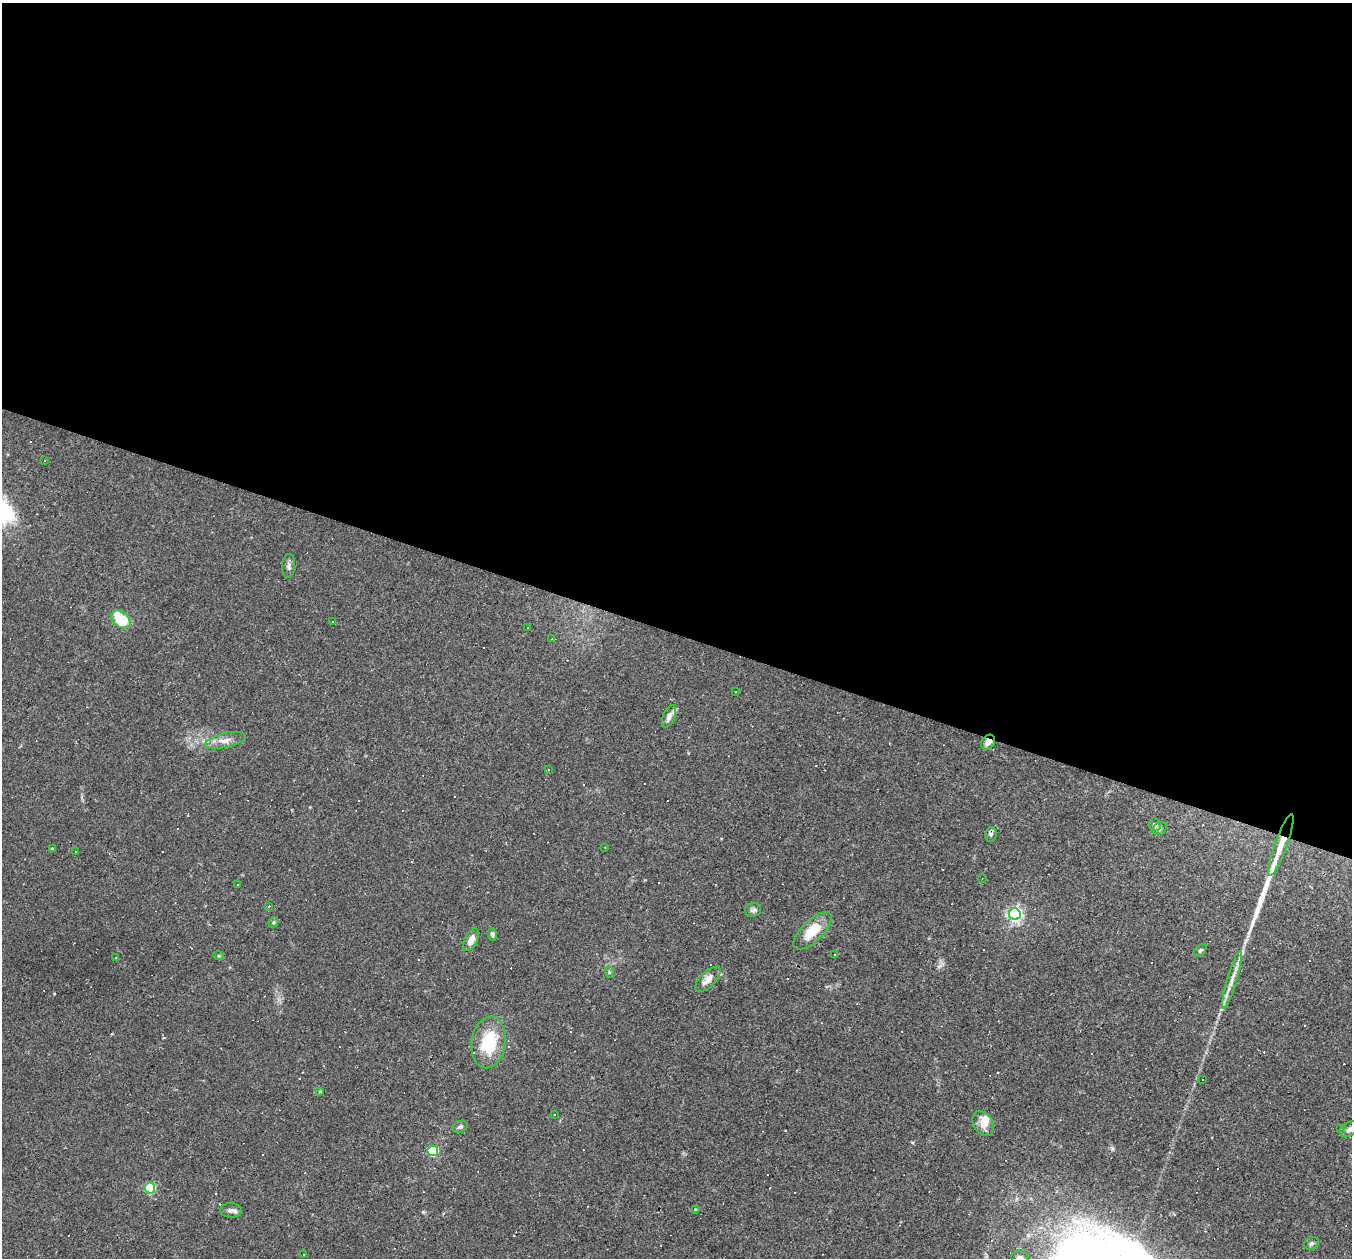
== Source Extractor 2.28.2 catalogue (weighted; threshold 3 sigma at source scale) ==
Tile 3 of 4 x 4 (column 3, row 1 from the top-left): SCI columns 2701-4050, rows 4030-5285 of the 5400 x 5416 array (HDU 1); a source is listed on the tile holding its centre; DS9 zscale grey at full resolution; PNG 1354 x 1260 px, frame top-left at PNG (2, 3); each listed source drawn as its Kron ellipse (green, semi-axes under 4 px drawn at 4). Shown black and unused: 50% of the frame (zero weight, under 2 of 3 exposures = <1% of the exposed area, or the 3 px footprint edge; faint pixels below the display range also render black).
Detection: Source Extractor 2.28.2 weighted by HDU 2 'WHT'; one run over the whole footprint, this tile lists its part. Background 0.0262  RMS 0.0043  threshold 0.0193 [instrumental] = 3 sigma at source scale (4.5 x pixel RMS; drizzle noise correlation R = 1.50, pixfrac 1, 0.05/0.05 arcsec/px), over >= 5 px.
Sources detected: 85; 32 cosmic-ray / hot-pixel residue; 1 long thin detection or spike segment (spike, bleed or trail) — neither listed nor drawn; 3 inside a brighter listed object's ellipse — not listed separately; the other 49 listed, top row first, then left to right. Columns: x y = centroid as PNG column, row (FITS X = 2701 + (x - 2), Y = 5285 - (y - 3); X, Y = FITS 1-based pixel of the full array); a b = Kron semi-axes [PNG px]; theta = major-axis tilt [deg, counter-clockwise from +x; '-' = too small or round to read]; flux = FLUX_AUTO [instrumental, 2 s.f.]
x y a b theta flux
45 460 2 2 - 0.32
289 566 12 6 85 1.5
121 619 11 7 -39 20
333 621 3 3 - 1.1
527 628 3 2 - 0.75
552 639 3 2 - 0.28
736 692 2 2 - 0.34
669 716 12 6 68 2.2
225 740 21 7 14 3.6
988 742 8 6 51 2.7
548 770 2 2 - 0.29
1155 825 6 6 - 1.4
1160 829 7 6 - 0.96
991 834 7 5 77 1.1
1281 845 32 6 70 7.1
605 847 3 2 - 0.28
52 849 4 3 - 0.66
75 851 2 2 - 0.26
982 879 3 3 - 0.28
237 885 3 2 - 0.31
269 906 3 2 - 0.54
753 910 8 6 12 1.3
1015 914 6 6 - 110
273 922 5 3 - 0.48
813 931 24 10 45 11
492 934 6 4 -81 1
471 940 12 6 63 3.3
1200 950 7 4 44 0.78
835 955 3 2 - 0.35
219 956 5 3 - 0.51
115 958 2 2 - 0.42
609 972 6 3 -72 0.53
708 979 16 7 45 3.9
1232 980 30 5 74 4.3
489 1042 26 17 81 21
1203 1080 2 2 - 0.3
320 1091 3 3 - 0.52
554 1115 2 2 - 0.27
983 1123 13 9 -62 4.4
460 1127 8 5 26 1
1341 1128 3 3 - 0.5
1349 1129 10 6 29 1.9
433 1151 5 5 - 36
150 1188 5 5 - 37
695 1209 4 3 - 0.4
231 1210 11 7 -3 1.6
1311 1243 8 6 27 0.93
303 1254 3 2 - 0.56
1020 1258 8 6 -7 1.5
Overlapping masked pixels (flux is a lower limit): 2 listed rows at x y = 988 742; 1281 845
Isophote crosses this tile's border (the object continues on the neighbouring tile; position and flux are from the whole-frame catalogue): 2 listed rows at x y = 1349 1129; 1020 1258